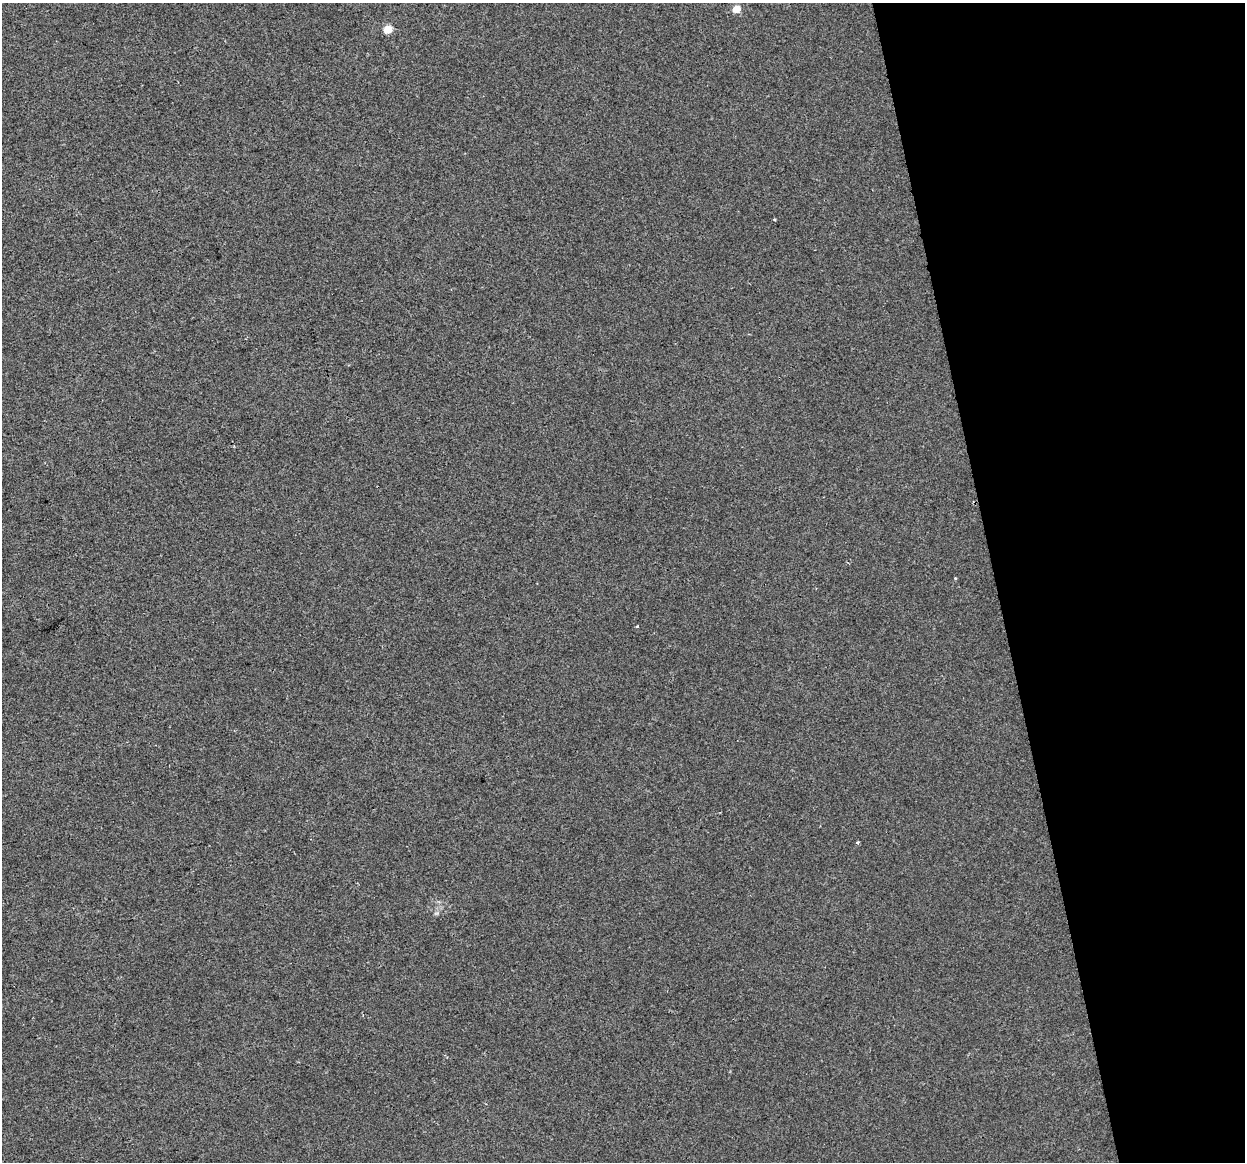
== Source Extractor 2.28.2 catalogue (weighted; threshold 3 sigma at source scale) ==
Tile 12 of 4 x 4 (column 4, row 3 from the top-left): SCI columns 3730-4972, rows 1241-2400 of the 4972 x 4754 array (HDU 1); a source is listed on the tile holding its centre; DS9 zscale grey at full resolution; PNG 1247 x 1164 px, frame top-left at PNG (2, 3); no overlay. Shown black and unused: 20% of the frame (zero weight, under 2 of 3 exposures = <1% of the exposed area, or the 3 px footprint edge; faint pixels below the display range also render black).
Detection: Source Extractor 2.28.2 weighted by HDU 2 'WHT'; one run over the whole footprint, this tile lists its part. Background 1.36e-04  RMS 0.0057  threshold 0.0254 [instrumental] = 3 sigma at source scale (4.5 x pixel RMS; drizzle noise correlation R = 1.50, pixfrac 1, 0.0396/0.0396 arcsec/px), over >= 5 px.
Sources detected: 4; all 4 listed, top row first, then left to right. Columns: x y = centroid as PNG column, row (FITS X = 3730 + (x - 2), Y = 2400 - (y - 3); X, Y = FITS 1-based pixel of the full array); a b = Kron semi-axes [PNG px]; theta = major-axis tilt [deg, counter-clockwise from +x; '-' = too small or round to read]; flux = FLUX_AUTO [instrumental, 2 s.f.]
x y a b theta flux
736 9 5 4 - 12
388 29 5 5 - 17
637 626 4 3 - 0.65
857 842 4 3 - 0.75